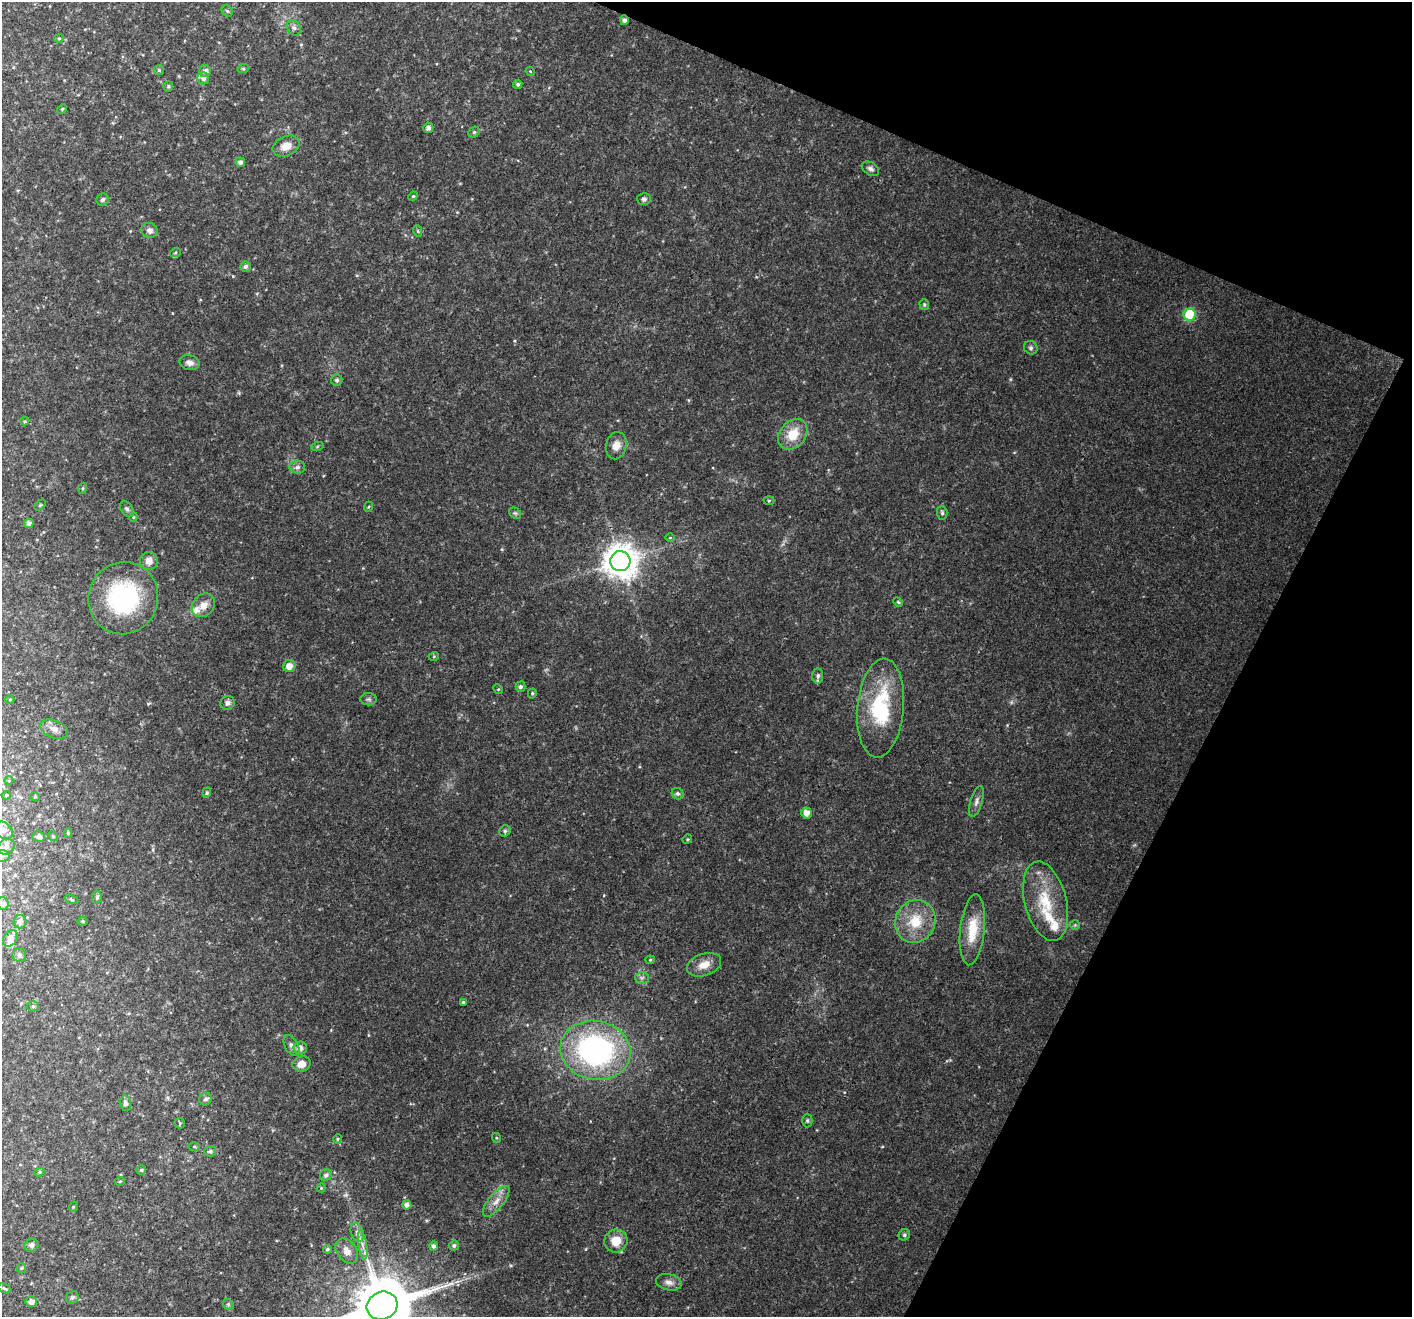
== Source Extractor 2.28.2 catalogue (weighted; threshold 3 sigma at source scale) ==
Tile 8 of 4 x 4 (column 4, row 2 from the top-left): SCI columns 4280-5689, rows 2980-4294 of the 5732 x 5894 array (HDU 1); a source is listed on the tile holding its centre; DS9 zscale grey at full resolution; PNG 1414 x 1319 px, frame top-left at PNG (2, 2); each listed source drawn as its Kron ellipse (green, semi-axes under 4 px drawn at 4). Shown black and unused: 21% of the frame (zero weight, under 3 of 4 exposures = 5% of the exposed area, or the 3 px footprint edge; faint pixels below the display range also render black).
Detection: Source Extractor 2.28.2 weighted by HDU 2 'WHT'; one run over the whole footprint, this tile lists its part. Background 0.0308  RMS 0.0034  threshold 0.0155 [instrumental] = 3 sigma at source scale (4.5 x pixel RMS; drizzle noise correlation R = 1.50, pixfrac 1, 0.0396/0.0396 arcsec/px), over >= 5 px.
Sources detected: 133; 6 inside a brighter listed object's ellipse — not listed separately; the other 127 listed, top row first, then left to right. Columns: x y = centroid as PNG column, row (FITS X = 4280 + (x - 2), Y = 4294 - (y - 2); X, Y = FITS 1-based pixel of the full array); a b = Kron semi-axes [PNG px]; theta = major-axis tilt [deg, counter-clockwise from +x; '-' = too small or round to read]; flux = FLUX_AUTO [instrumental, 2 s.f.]
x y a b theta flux
227 11 6 5 - 0.56
624 20 5 4 - 1.4
294 28 8 6 -55 1.1
59 38 4 4 - 0.43
243 69 6 4 18 0.4
159 70 5 5 - 0.5
205 71 6 6 - 1.5
530 71 5 3 - 0.31
203 78 6 5 - 1.1
518 84 5 4 - 0.63
168 86 5 5 - 0.42
62 109 5 4 - 0.4
428 128 5 5 - 1.3
474 132 6 5 - 0.51
286 146 14 10 24 4.1
240 162 5 4 - 1.4
870 169 9 6 -32 1.1
413 196 5 4 - 0.45
644 199 6 6 - 0.78
103 200 6 6 - 1.1
150 230 8 7 - 1.4
418 231 6 3 -72 0.4
175 253 5 3 - 0.38
245 266 5 5 - 0.85
924 305 6 4 -71 0.46
1190 315 6 6 - 21
1031 348 7 6 - 0.83
189 363 10 7 -12 1.8
337 380 6 5 - 0.81
25 421 4 4 - 0.38
793 434 17 13 49 7.5
616 446 14 10 77 3.3
317 447 6 4 20 0.47
297 467 8 6 4 1.1
83 488 5 3 - 0.37
769 501 5 3 - 0.39
40 505 6 4 45 0.4
368 507 5 3 - 0.35
127 509 9 5 -51 0.88
515 513 6 5 - 0.67
942 513 7 5 -86 0.7
133 517 4 4 - 0.35
29 523 5 4 - 1.4
670 538 5 3 - 0.29
149 561 9 8 - 2.7
620 561 10 10 - 650
123 598 36 34 67 39
898 602 6 3 -45 0.38
203 605 13 10 48 3.2
434 656 5 3 - 0.29
289 666 6 6 - 2.8
818 676 7 5 88 0.86
520 687 5 5 - 0.99
498 689 5 4 - 0.36
532 693 5 4 - 0.54
10 699 4 3 - 0.26
369 699 8 6 0 0.82
227 703 7 6 - 1.2
881 708 49 23 85 28
54 729 15 8 -22 2.2
9 781 4 3 - 0.26
207 793 5 4 - 0.47
678 794 6 5 - 0.72
6 795 4 4 - 0.37
35 796 5 4 - 0.37
976 801 16 6 73 1.5
806 813 5 5 - 2.4
4 830 10 7 -45 1.5
505 831 6 5 - 0.63
68 833 5 4 - 0.55
38 836 6 5 - 1.2
53 836 5 4 - 0.39
687 839 5 4 - 0.39
7 847 8 7 - 1.5
2 856 7 6 - 0.89
97 897 6 5 - 0.61
71 900 7 3 -19 0.43
1046 901 40 21 -76 15
3 903 6 6 - 1.1
83 921 5 4 - 0.53
915 921 22 20 63 10
20 922 7 6 - 1.5
1075 925 5 5 - 0.43
972 930 35 12 84 9.7
10 938 9 6 55 2.4
19 955 7 6 - 1.2
650 960 4 4 - 0.38
704 965 18 11 19 3.9
642 978 6 6 - 0.88
463 1002 3 3 - 0.57
33 1006 5 5 - 0.56
291 1045 11 6 -61 1.4
300 1048 6 6 - 1.8
595 1050 35 29 -12 75
301 1064 9 7 19 3
206 1099 6 6 - 0.89
125 1103 8 5 -76 1.1
807 1120 7 5 -90 0.56
180 1123 5 5 - 0.46
497 1138 5 3 - 0.33
338 1139 5 4 - 0.44
194 1146 6 4 0 0.41
210 1151 6 5 - 0.87
141 1170 5 5 - 0.52
39 1172 5 4 - 0.48
326 1175 6 5 - 1.2
120 1181 5 3 - 0.34
321 1188 4 4 - 0.32
496 1201 19 7 51 3.1
407 1205 5 4 - 1.4
73 1207 5 3 - 0.29
357 1232 10 6 -72 1.4
904 1235 6 5 - 0.65
616 1241 11 11 - 5.5
31 1245 7 6 - 1.1
363 1245 15 4 -82 1.7
454 1245 5 5 - 0.8
433 1246 4 4 - 1.1
327 1249 4 4 - 0.65
347 1251 14 9 -52 3
21 1268 5 4 - 0.44
669 1282 13 8 -12 1.9
5 1288 6 3 -27 0.43
72 1297 6 6 - 0.88
31 1302 6 5 - 1.4
228 1304 6 4 -47 0.48
382 1306 16 14 25 2700
Overlapping masked pixels (flux is a lower limit): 1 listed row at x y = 624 20
Isophote crosses this tile's border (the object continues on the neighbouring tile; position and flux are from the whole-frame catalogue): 3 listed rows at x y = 2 856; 3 903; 382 1306